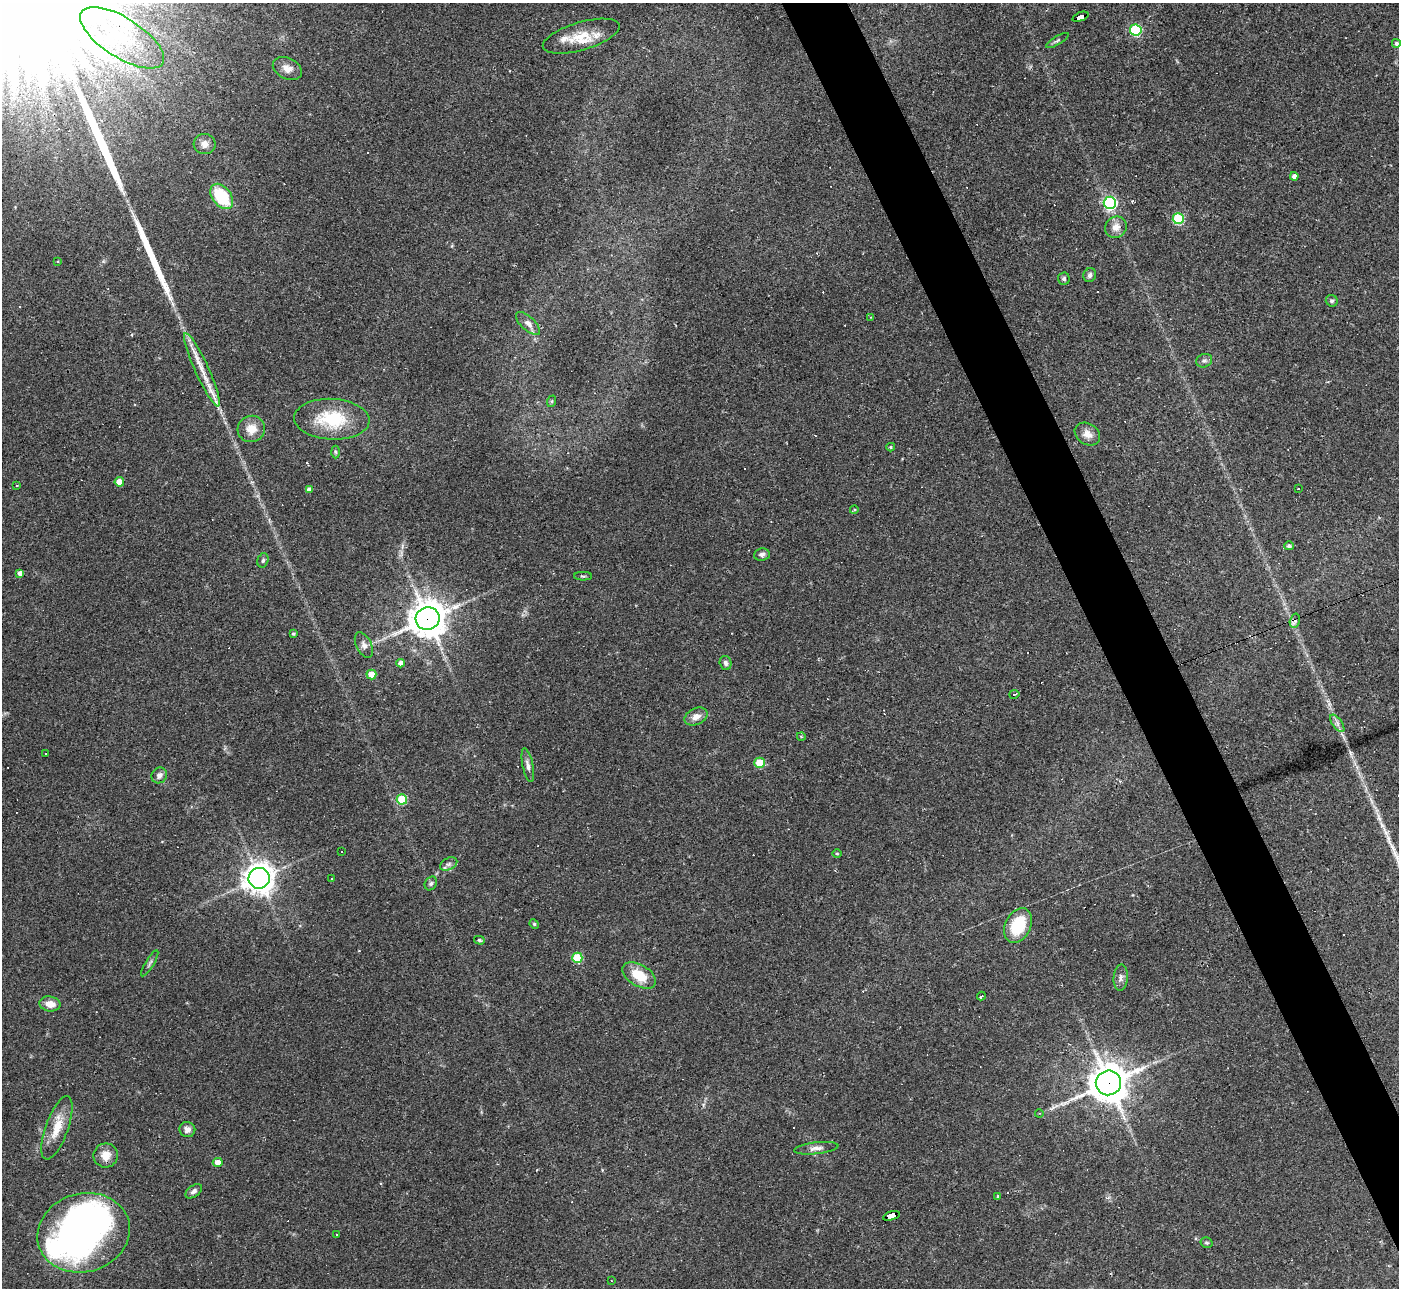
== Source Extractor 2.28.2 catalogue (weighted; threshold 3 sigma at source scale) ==
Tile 6 of 4 x 4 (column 2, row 2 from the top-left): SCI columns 1398-2794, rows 2723-4008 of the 5588 x 5575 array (HDU 1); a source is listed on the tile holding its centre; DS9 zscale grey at full resolution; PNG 1401 x 1290 px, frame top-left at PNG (2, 3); each listed source drawn as its Kron ellipse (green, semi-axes under 4 px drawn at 4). Shown black and unused: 4% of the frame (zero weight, under 2 of 3 exposures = <1% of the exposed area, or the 3 px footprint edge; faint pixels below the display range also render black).
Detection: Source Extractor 2.28.2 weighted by HDU 2 'WHT'; one run over the whole footprint, this tile lists its part. Background 0.0708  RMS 0.0057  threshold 0.0254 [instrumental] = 3 sigma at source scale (4.5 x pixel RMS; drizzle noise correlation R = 1.50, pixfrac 1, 0.05/0.05 arcsec/px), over >= 5 px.
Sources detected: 113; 2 inside a brighter object's white glare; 22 cosmic-ray / hot-pixel residue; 3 long thin detections or spike segments (spike, bleed or trail) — neither listed nor drawn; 4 inside a brighter listed object's ellipse — not listed separately; the other 82 listed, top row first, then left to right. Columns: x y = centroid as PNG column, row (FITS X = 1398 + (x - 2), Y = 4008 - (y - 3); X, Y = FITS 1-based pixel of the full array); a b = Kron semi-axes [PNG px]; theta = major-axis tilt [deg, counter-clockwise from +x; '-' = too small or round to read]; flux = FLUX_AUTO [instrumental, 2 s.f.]
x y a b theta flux
1080 17 8 4 21 70
1136 30 6 5 - 50
581 36 40 14 16 15
122 38 48 20 -32 40
1057 40 13 4 31 1.2
1396 43 4 4 - 1.6
287 68 15 10 -26 4.9
205 144 11 10 - 4.4
1294 176 4 4 - 2.1
222 196 14 9 -52 26
1110 203 6 6 - 96
1178 219 5 5 - 41
1116 227 11 10 - 4.8
58 261 3 2 - 0.6
1090 275 7 6 - 1.8
1064 279 6 6 - 1.2
1332 301 6 5 - 1.1
870 317 4 3 - 0.53
528 323 15 7 -42 3.2
1204 361 8 6 22 1.6
202 370 40 7 -66 11
552 401 6 4 71 0.71
332 419 38 20 -3 30
251 429 14 13 - 7.5
1087 434 13 10 -33 4.6
891 447 4 3 - 0.75
335 452 6 4 -88 0.79
119 482 5 4 - 6.9
17 485 3 2 - 0.48
1298 488 3 3 - 0.94
309 489 4 4 - 2.9
854 510 4 3 - 0.54
1289 546 5 4 - 1.5
762 555 8 6 8 1.7
263 560 7 5 73 1.2
20 573 4 4 - 2.7
583 576 9 2 0 0.78
428 619 12 11 - 1200
1295 621 7 5 75 2.7
293 634 3 3 - 0.92
364 645 13 7 -64 2.6
401 663 4 4 - 3.2
726 663 7 6 - 1.6
371 675 5 5 - 12
1014 694 5 3 - 0.95
696 717 12 8 25 4.2
1337 723 10 5 -55 2
801 736 4 3 - 0.48
45 754 3 3 - 3.3
759 763 5 5 - 20
528 765 17 5 -78 2.6
159 775 8 7 - 2.7
402 799 5 5 - 28
341 852 3 3 - 0.76
837 854 4 3 - 0.59
449 864 9 6 27 1.8
259 878 10 10 - 670
331 879 2 2 - 0.42
431 883 7 5 58 1.3
534 924 5 4 - 0.71
1018 925 18 12 66 25
479 940 5 4 - 0.84
577 958 5 5 - 26
150 963 15 3 59 1.3
639 976 18 10 -31 13
1121 978 13 7 85 2.4
981 996 4 3 - 1.6
50 1004 10 7 -7 5.8
1108 1083 13 12 - 1400
1039 1113 4 3 - 0.46
57 1128 33 11 70 12
187 1129 8 7 - 2.6
816 1148 22 6 6 3.3
106 1155 12 12 - 6.2
218 1163 5 4 - 5.4
194 1191 9 5 36 1.8
998 1196 4 3 - 0.61
891 1216 8 4 17 150
84 1233 47 39 16 210
337 1234 3 2 - 0.51
1206 1243 6 5 - 0.98
611 1281 3 2 - 0.67
Overlapping masked pixels (flux is a lower limit): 5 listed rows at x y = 1080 17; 428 619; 1295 621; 1108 1083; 891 1216